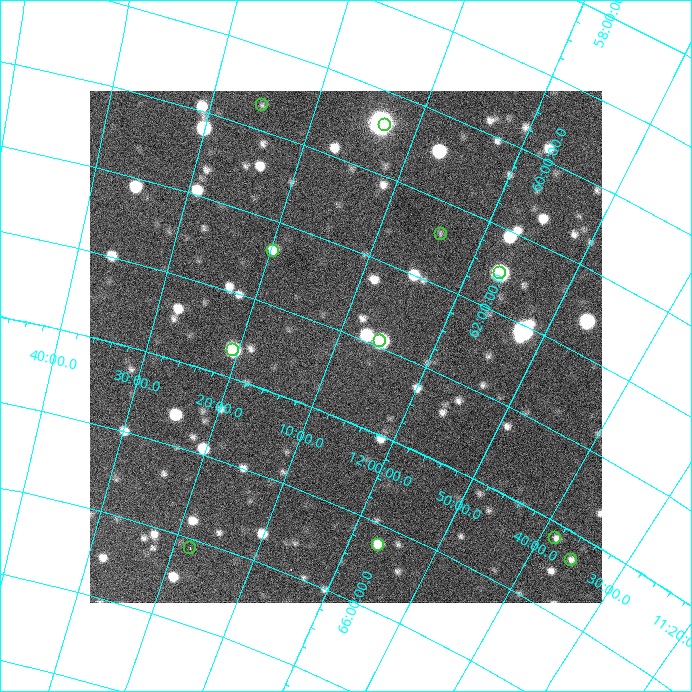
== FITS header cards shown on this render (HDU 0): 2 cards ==
NAXIS1  =                  512 / Axis length
NAXIS2  =                  512 / Axis length

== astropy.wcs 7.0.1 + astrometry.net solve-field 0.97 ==
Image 512 x 512 px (HDU 0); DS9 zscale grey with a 90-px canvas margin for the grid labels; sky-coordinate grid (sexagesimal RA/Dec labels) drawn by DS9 from the SOLVED WCS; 11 Tycho-2 reference stars matched to detected sources circled (green)
Header WCS: none
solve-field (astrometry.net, Tycho-2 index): SOLVED blind (the file carries no WCS)
Solved WCS: RA---TAN-SIP/DEC--TAN-SIP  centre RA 12:08:55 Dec +63:09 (182.23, +63.15 deg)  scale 44.7 arcsec/px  FOV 381.5' x 378.3'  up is +159 deg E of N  parity flipped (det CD > 0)
(file carries no celestial WCS; the grid is the blind solution)
Tycho-2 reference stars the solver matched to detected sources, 11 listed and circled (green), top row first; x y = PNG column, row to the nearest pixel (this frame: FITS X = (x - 90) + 1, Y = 512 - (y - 91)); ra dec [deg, ICRS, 3 dp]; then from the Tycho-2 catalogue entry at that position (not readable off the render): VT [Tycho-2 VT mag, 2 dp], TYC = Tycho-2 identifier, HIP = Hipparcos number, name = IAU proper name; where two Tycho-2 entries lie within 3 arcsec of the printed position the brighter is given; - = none
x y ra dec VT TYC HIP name
262 105 186.271 +60.697 7.45 4155-292-1 60588 -
385 125 183.262 +60.410 8.59 4155-548-1 59577 -
441 234 180.995 +61.404 7.88 4154-802-1 58828 -
273 251 184.918 +62.359 7.87 4155-144-1 60111 -
500 273 179.222 +61.549 6.32 4154-429-1 58259 -
380 341 181.415 +62.933 6.27 4157-63-1 58989 -
233 350 185.149 +63.670 7.33 4158-489-1 60192 -
555 538 174.594 +64.177 7.78 4156-1464-1 56773 -
378 545 179.157 +65.243 6.63 4160-244-1 58232 -
190 548 184.496 +66.113 8.42 4161-343-1 - -
571 560 173.879 +64.317 8.82 4156-567-1 56534 -